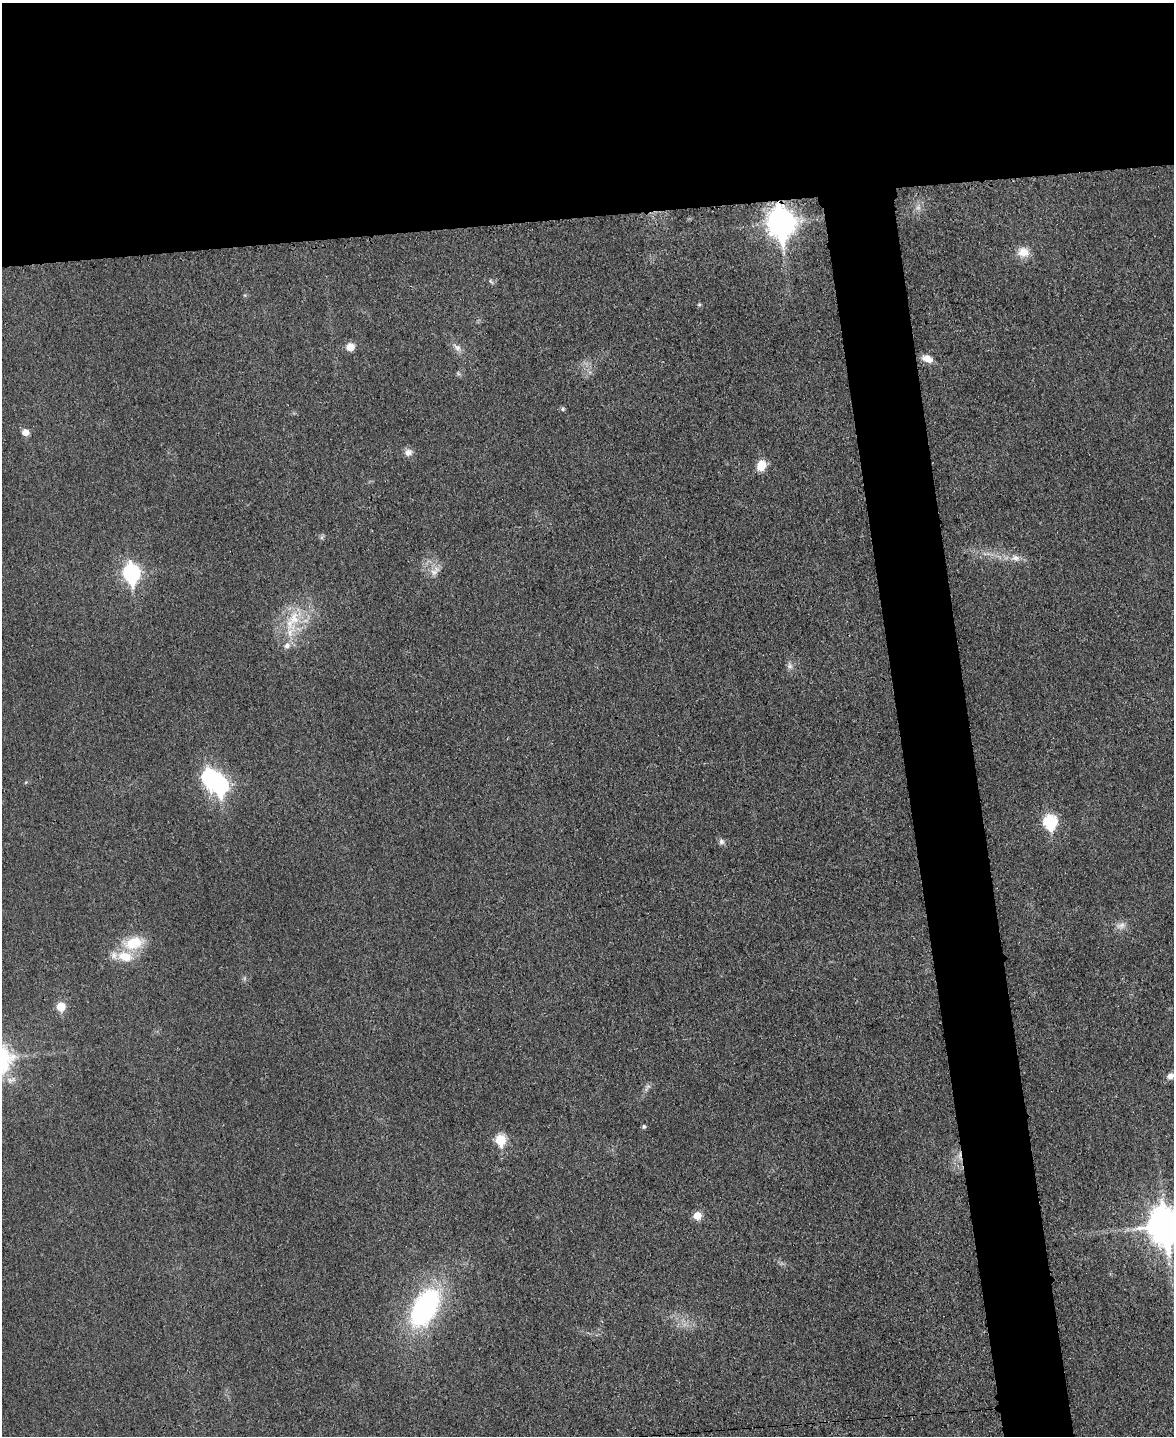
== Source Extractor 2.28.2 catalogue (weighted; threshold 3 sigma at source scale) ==
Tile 2 of 4 x 3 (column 2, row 1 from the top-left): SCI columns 1187-2358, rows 3119-4552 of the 4714 x 4696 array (HDU 1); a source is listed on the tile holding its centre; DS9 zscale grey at full resolution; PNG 1176 x 1438 px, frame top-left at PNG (2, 3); no overlay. Shown black and unused: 20% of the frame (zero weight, under 3 of 4 exposures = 2% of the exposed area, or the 3 px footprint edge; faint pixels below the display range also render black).
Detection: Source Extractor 2.28.2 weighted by HDU 2 'WHT'; one run over the whole footprint, this tile lists its part. Background 0.0269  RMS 0.0049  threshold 0.0222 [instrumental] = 3 sigma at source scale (4.5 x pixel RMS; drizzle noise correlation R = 1.50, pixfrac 1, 0.05/0.05 arcsec/px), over >= 5 px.
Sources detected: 36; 1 inside a brighter object's white glare — not listed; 2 inside a brighter listed object's ellipse — not listed separately; the other 33 listed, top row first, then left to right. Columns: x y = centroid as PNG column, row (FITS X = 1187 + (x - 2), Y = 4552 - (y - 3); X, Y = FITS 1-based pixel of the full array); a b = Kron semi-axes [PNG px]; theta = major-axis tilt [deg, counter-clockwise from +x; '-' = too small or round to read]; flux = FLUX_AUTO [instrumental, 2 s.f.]
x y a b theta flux
918 207 7 6 - 1.7
781 223 12 9 -83 540
1023 252 15 13 3 6.3
491 282 9 4 -48 0.83
699 305 5 4 - 0.72
350 347 7 7 - 5.3
457 348 13 8 -46 3
927 359 12 7 -17 5.2
458 373 6 4 -72 0.8
563 409 5 5 - 1.1
25 432 6 6 - 5
408 452 10 9 - 2.9
761 465 7 6 - 16
322 537 7 4 71 0.92
1016 558 13 8 -2 3.6
435 571 18 9 46 4.1
131 573 9 7 -82 140
294 619 25 16 88 16
287 646 8 8 - 2.5
790 666 10 7 -74 1.9
220 785 9 7 88 130
1050 822 8 7 - 57
721 841 8 7 - 1.7
1121 925 14 8 20 3.2
134 943 25 16 19 16
61 1006 6 6 - 13
1170 1076 8 6 45 2.8
648 1086 7 4 1 1
644 1126 5 4 - 1.1
500 1140 6 6 - 27
697 1216 6 6 - 9.3
1166 1226 13 11 -81 1000
425 1307 42 23 61 86
Overlapping masked pixels (flux is a lower limit): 1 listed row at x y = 781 223
Isophote crosses this tile's border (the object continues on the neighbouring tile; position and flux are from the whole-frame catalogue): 1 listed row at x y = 1166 1226